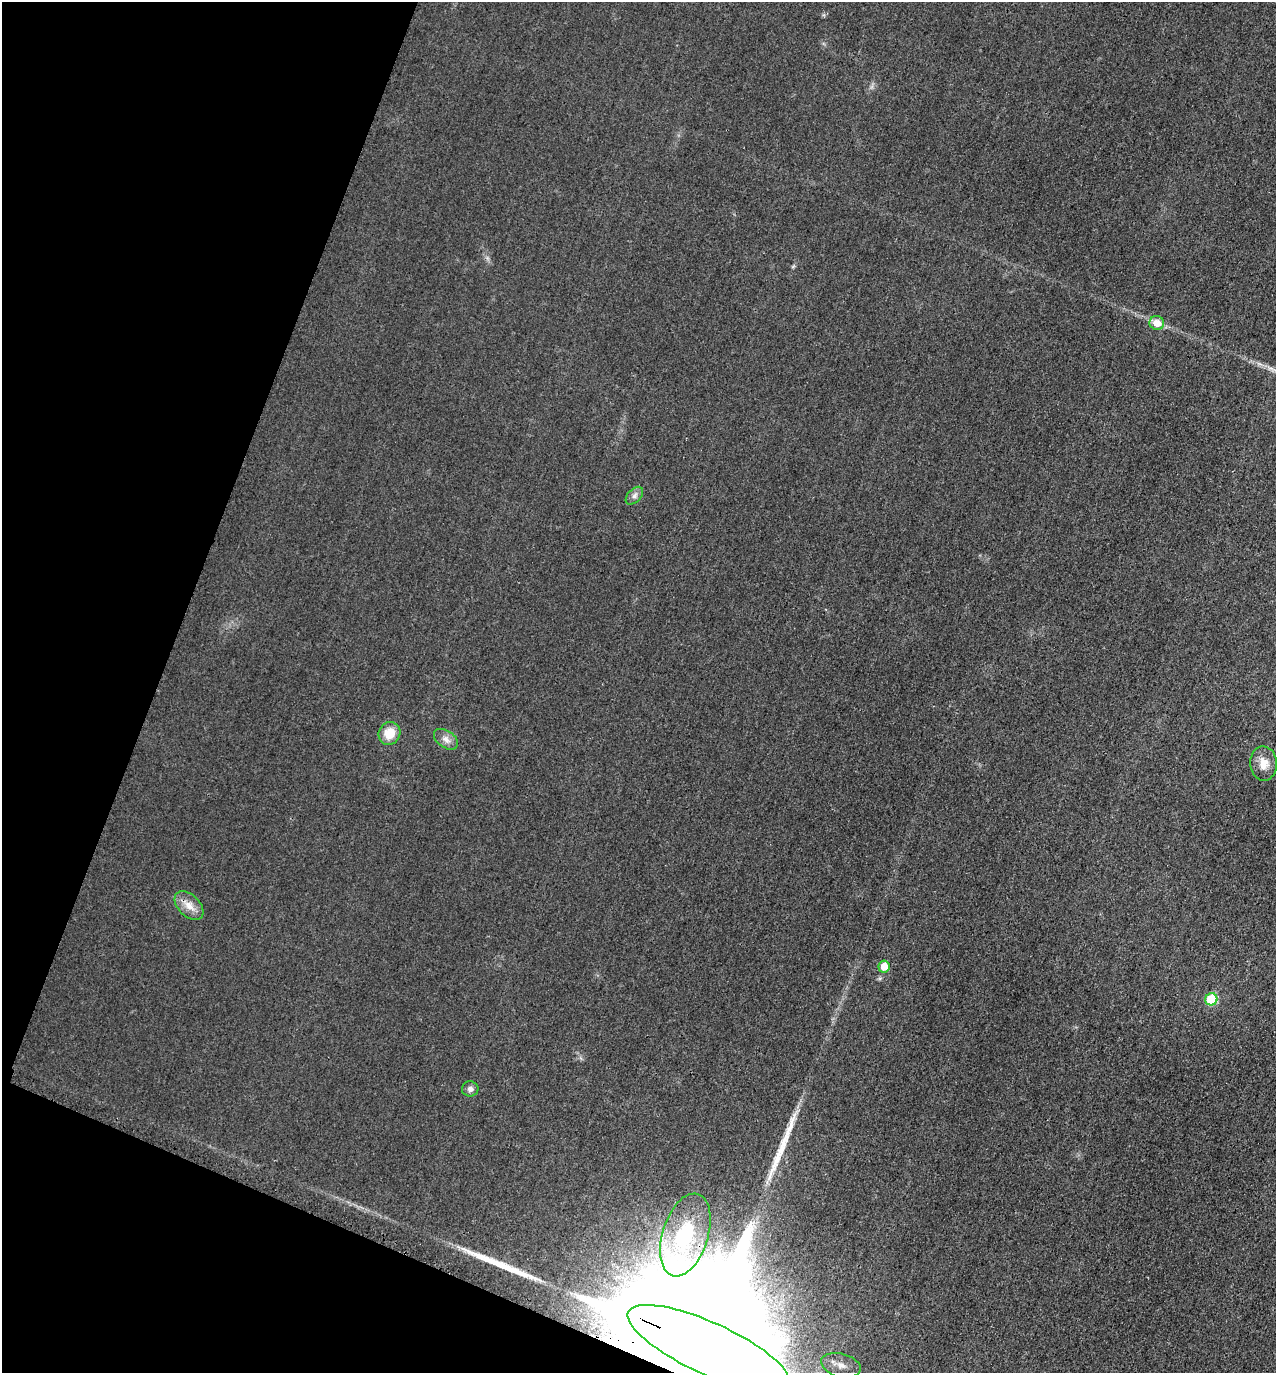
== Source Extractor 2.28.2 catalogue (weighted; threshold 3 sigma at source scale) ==
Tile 9 of 4 x 4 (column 1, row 3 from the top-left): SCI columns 157-1430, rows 1392-2762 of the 5537 x 5528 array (HDU 1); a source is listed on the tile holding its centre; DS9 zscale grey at full resolution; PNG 1278 x 1375 px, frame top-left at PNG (2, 2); each listed source drawn as its Kron ellipse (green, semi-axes under 4 px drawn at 4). Shown black and unused: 19% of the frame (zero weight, under 3 of 4 exposures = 2% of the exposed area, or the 3 px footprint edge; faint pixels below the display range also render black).
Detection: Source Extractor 2.28.2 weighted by HDU 2 'WHT'; one run over the whole footprint, this tile lists its part. Background 0.0264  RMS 0.006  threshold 0.027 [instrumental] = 3 sigma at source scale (4.5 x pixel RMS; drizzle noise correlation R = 1.50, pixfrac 1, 0.05/0.05 arcsec/px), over >= 5 px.
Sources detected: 15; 1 inside a brighter object's white glare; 2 long thin detections or spike segments (spike, bleed or trail) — neither listed nor drawn; the other 12 listed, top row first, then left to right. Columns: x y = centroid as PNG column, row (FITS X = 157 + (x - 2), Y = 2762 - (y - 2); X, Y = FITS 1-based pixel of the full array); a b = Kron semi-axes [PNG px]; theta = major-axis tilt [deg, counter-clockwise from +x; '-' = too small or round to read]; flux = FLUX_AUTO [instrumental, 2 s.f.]
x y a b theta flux
1157 323 7 7 - 6.6
634 496 10 6 46 2.4
389 733 12 10 53 11
446 739 13 8 -35 4
1263 763 17 13 -88 7.2
189 906 17 10 -45 6.9
884 966 6 5 - 7.1
1211 999 6 6 - 25
470 1089 8 7 - 2.4
685 1235 43 22 73 43
708 1348 88 26 -24 110000
841 1365 20 11 -15 11
Overlapping masked pixels (flux is a lower limit): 1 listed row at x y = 708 1348
Isophote crosses this tile's border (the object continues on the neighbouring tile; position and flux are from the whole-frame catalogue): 1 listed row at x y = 708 1348